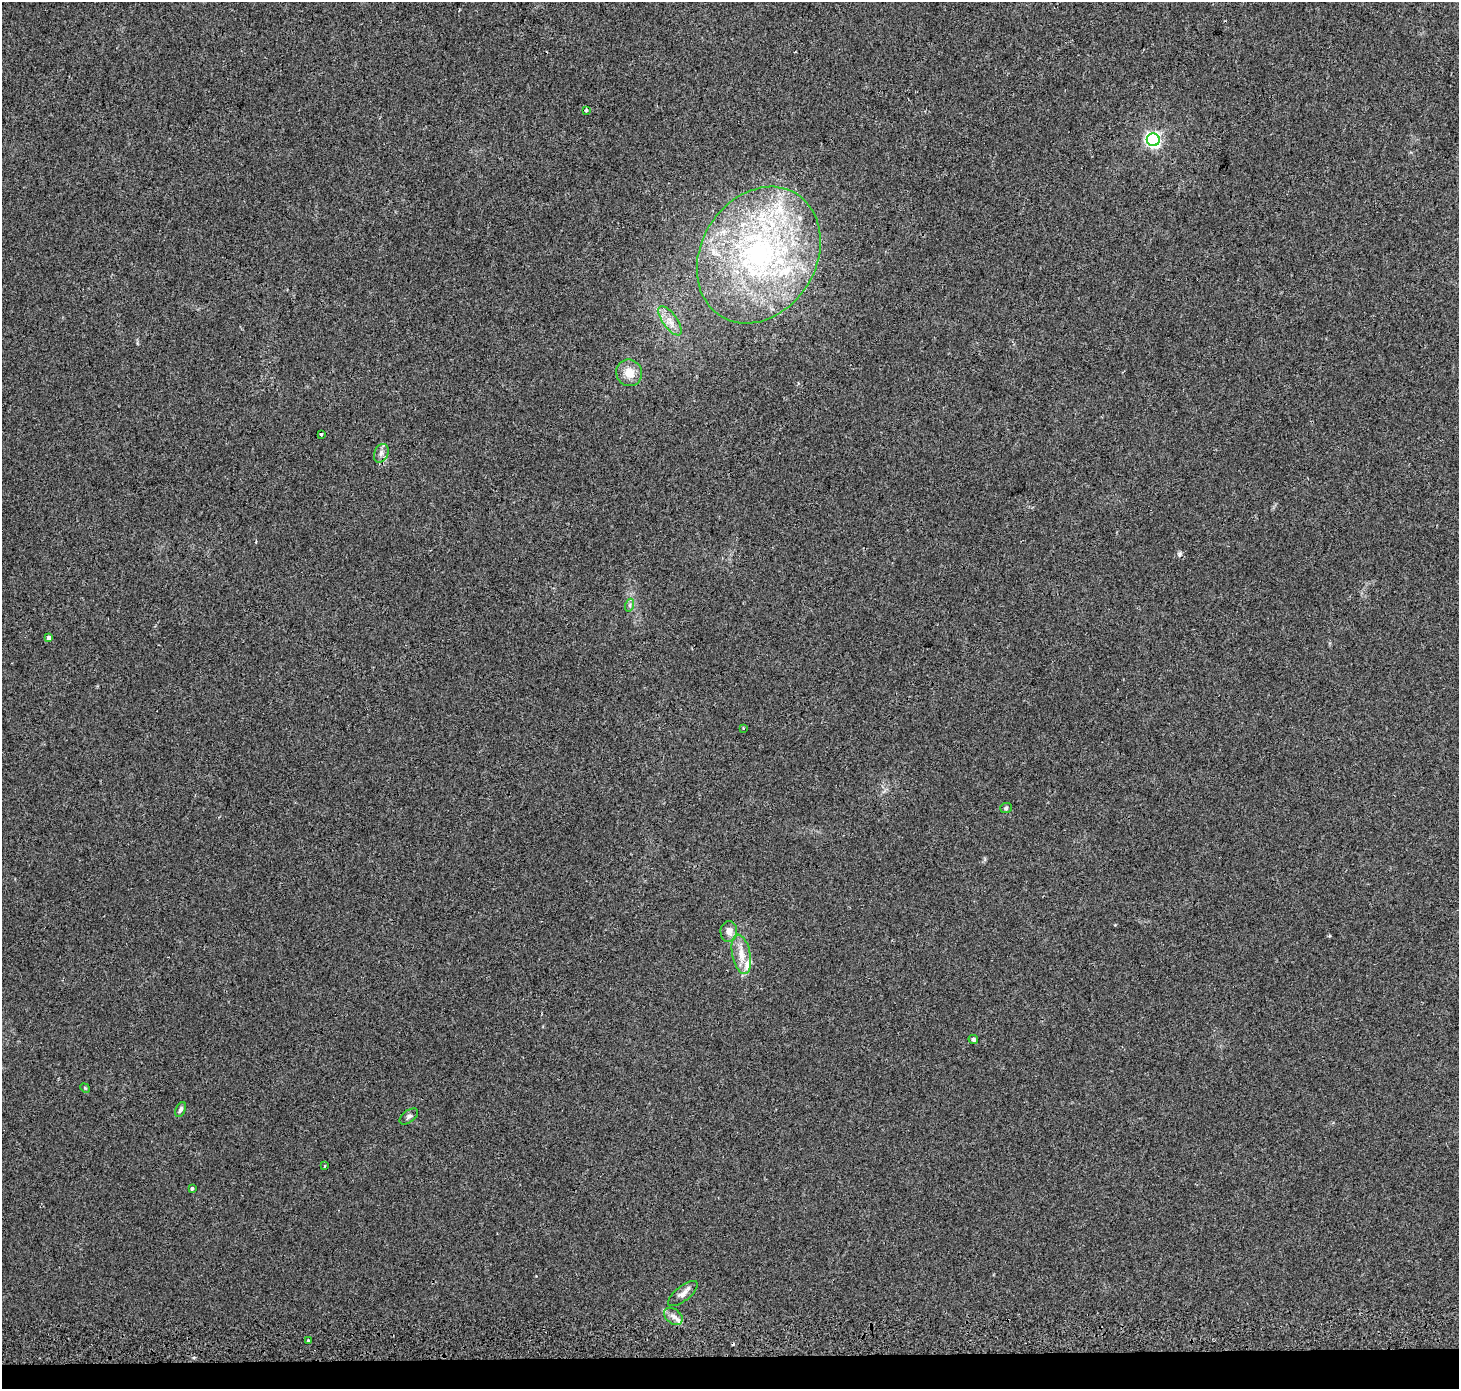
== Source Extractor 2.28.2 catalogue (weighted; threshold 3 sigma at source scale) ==
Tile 8 of 3 x 3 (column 2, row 3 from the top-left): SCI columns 1508-2964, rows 279-1665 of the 4462 x 4713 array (HDU 1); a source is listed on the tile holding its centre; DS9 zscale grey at full resolution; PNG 1461 x 1391 px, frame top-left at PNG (2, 2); each listed source drawn as its Kron ellipse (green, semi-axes under 4 px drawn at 4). Shown black and unused: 2% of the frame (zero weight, under 2 of 3 exposures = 4% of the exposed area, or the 3 px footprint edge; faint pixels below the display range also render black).
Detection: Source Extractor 2.28.2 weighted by HDU 2 'WHT'; one run over the whole footprint, this tile lists its part. Background 0.0288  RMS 0.0049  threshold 0.0221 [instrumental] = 3 sigma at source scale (4.5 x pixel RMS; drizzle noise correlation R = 1.50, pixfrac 1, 0.0396/0.0396 arcsec/px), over >= 5 px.
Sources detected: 28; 4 cosmic-ray / hot-pixel residue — neither listed nor drawn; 2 inside a brighter listed object's ellipse — not listed separately; the other 22 listed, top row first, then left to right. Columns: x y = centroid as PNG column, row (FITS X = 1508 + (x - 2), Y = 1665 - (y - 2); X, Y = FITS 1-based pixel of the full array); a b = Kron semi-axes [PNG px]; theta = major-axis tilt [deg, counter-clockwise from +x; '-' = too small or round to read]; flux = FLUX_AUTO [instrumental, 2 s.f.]
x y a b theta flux
586 110 3 3 - 1.3
1153 140 6 6 - 130
759 255 72 57 59 130
670 321 17 7 -55 4.5
629 373 13 13 - 6.5
321 434 3 3 - 1
381 453 10 7 66 2
630 605 7 4 72 0.93
48 638 3 3 - 7.1
743 728 3 3 - 0.99
1006 808 6 5 - 0.85
729 931 10 8 89 3.2
741 954 20 9 -78 6.1
973 1039 5 4 - 1
85 1088 5 4 - 0.5
180 1109 8 4 65 1.4
409 1116 10 6 37 1.5
325 1166 3 3 - 0.59
192 1188 3 3 - 1.5
683 1294 18 7 38 2.9
673 1316 10 7 -39 2.6
308 1340 3 3 - 1.4